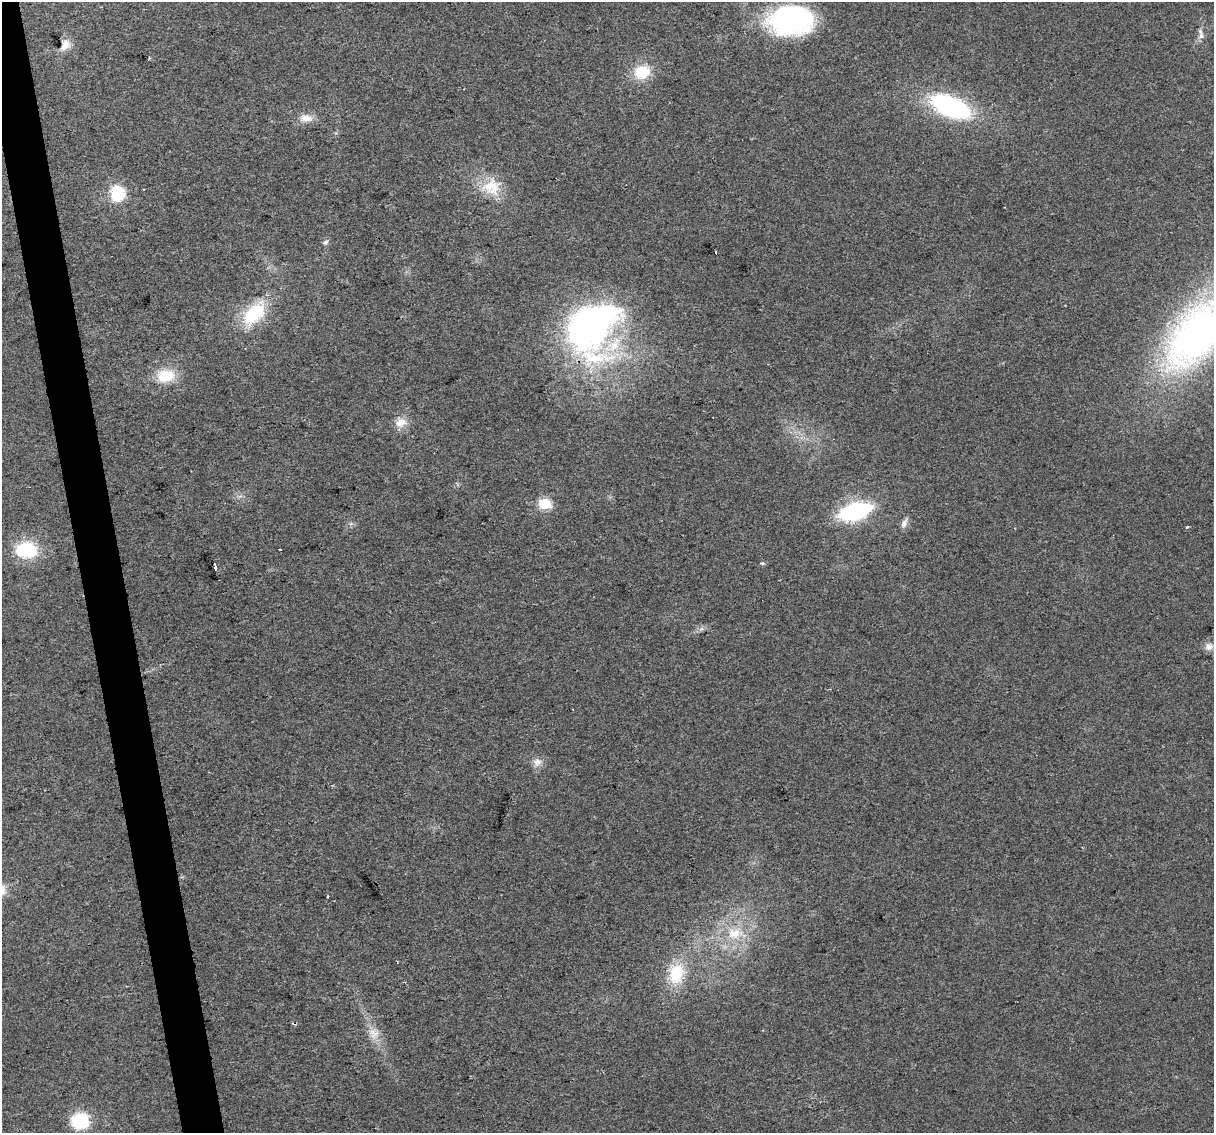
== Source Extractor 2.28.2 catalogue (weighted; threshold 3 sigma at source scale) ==
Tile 11 of 4 x 4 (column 3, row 3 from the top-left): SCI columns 2425-3636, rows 1203-2333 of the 4848 x 4619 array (HDU 1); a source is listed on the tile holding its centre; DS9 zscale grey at full resolution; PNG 1216 x 1135 px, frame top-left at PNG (2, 2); no overlay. Shown black and unused: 3% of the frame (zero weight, under 2 of 3 exposures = <1% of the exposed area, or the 3 px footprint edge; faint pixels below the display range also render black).
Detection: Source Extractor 2.28.2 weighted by HDU 2 'WHT'; one run over the whole footprint, this tile lists its part. Background 0.0271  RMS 0.0062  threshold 0.0281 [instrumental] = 3 sigma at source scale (4.5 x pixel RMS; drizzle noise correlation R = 1.50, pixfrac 1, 0.0396/0.0396 arcsec/px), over >= 5 px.
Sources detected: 36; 2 inside a brighter object's white glare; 1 cosmic-ray / hot-pixel residue — not listed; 1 inside a brighter listed object's ellipse — not listed separately; the other 32 listed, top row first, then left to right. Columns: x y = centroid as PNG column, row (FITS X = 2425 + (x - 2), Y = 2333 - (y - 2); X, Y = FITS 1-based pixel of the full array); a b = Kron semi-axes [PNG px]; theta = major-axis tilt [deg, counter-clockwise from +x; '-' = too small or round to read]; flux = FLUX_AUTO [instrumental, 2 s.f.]
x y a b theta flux
790 20 44 29 4 110
1201 35 15 6 -87 3.4
65 45 15 10 53 5.4
149 58 5 3 - 0.62
642 72 16 13 10 20
950 106 39 18 -24 94
306 118 19 10 -3 6.6
491 187 27 23 -6 20
117 193 12 10 -82 33
325 242 8 6 20 1.8
716 252 3 3 - 1.6
254 313 32 19 46 34
591 333 80 41 -61 130
1197 334 91 47 50 260
165 376 23 15 9 18
401 422 16 12 15 7.1
545 504 6 6 - 59
855 511 26 13 17 84
904 523 14 7 67 3.2
1187 527 4 3 - 0.71
26 550 19 14 -2 39
280 550 3 2 - 0.85
762 563 5 5 - 0.86
215 566 7 3 -75 10
701 629 7 4 19 1.6
1209 646 13 11 -2 4.2
537 762 12 11 - 4.6
327 897 3 3 - 1.3
735 933 25 17 11 22
676 974 27 19 77 25
373 1034 19 12 -51 8.6
80 1121 14 13 - 37
Isophote crosses this tile's border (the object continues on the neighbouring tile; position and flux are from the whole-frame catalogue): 1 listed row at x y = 1197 334